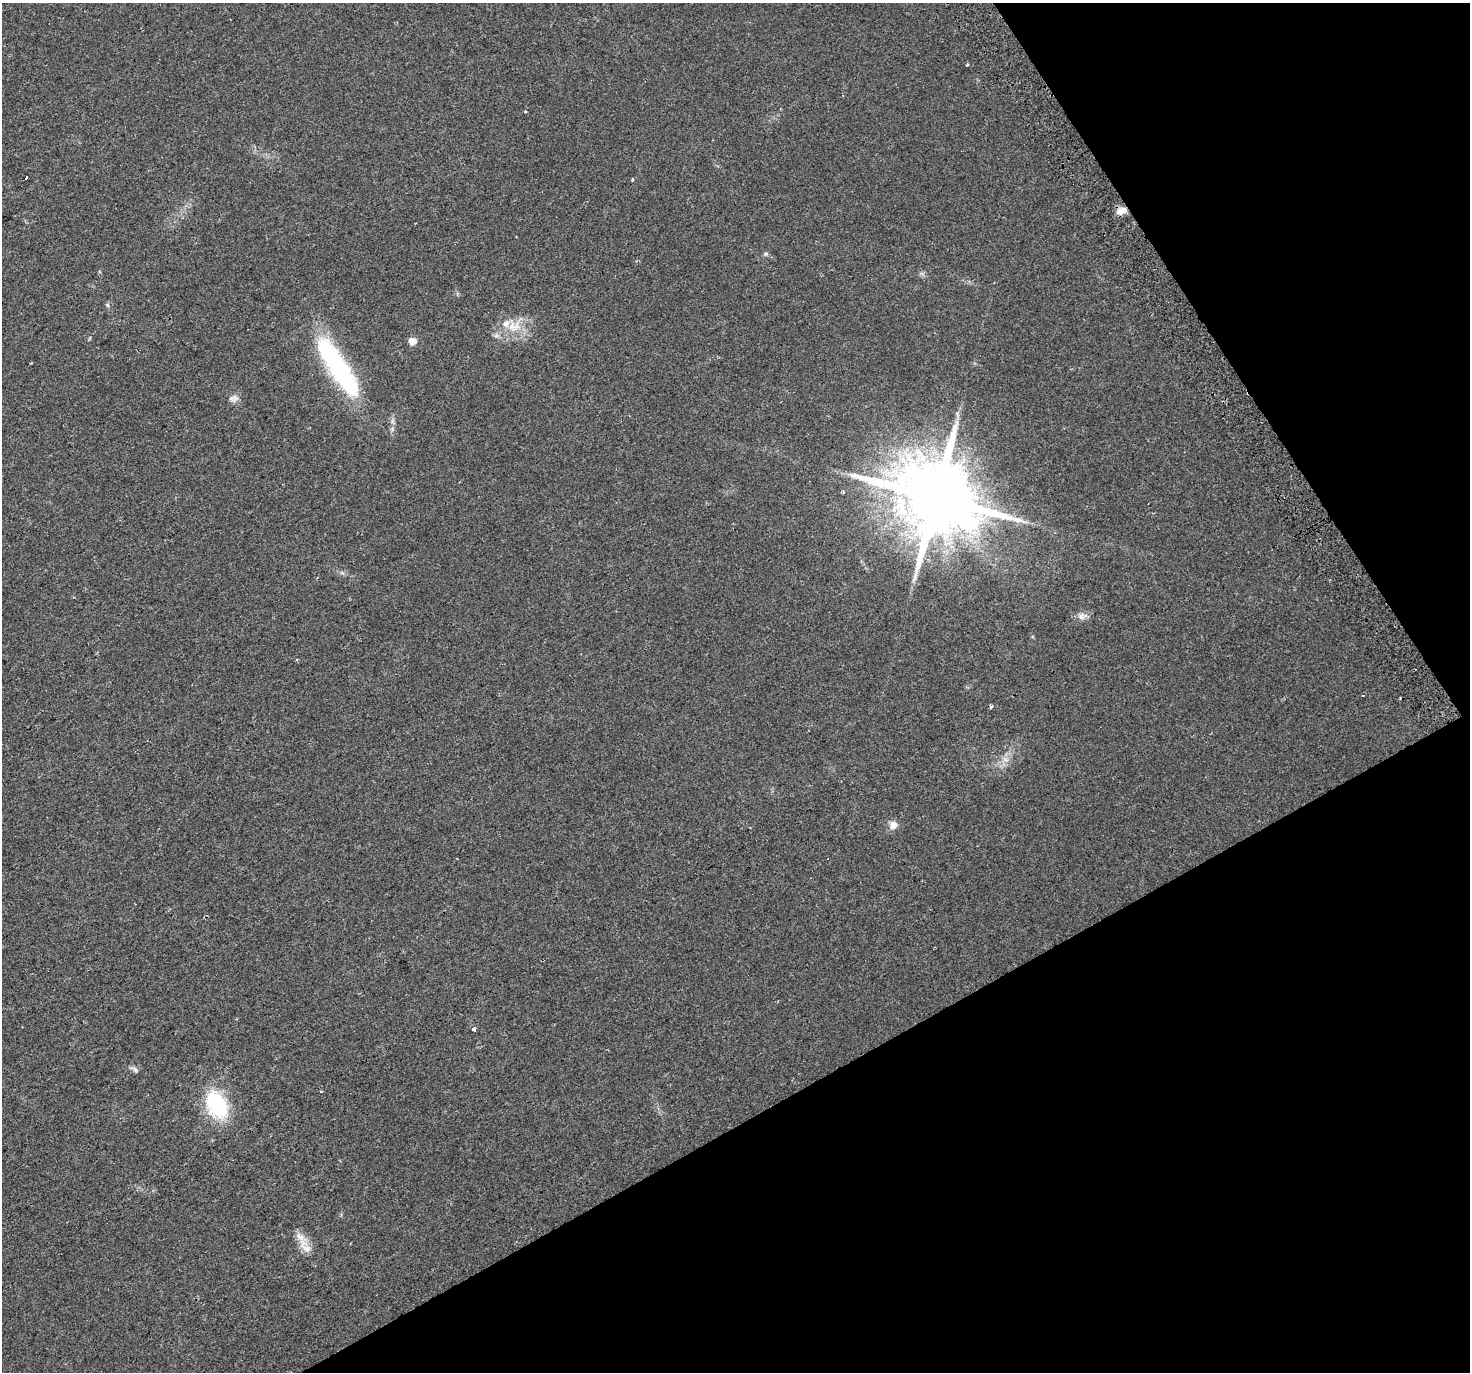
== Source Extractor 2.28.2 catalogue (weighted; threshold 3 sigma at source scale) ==
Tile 12 of 4 x 4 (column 4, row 3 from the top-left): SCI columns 4444-5911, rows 1570-2939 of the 5951 x 5823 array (HDU 1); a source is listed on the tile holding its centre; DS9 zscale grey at full resolution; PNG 1472 x 1374 px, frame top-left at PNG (2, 3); no overlay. Shown black and unused: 28% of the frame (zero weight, under 2 of 3 exposures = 2% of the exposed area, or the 3 px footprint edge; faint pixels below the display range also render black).
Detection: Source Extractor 2.28.2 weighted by HDU 2 'WHT'; one run over the whole footprint, this tile lists its part. Background 0.0227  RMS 0.0054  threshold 0.0241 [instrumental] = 3 sigma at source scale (4.5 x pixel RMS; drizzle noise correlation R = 1.50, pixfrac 1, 0.0396/0.0396 arcsec/px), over >= 5 px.
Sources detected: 26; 2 inside a brighter object's white glare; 2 cosmic-ray / hot-pixel residue — not listed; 1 inside a brighter listed object's ellipse — not listed separately; the other 21 listed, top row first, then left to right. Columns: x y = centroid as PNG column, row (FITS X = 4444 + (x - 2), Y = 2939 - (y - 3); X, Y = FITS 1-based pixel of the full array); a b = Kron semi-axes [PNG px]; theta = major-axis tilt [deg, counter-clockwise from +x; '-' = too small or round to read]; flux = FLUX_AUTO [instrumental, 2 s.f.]
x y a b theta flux
967 65 3 3 - 1.8
525 111 3 3 - 0.83
26 178 4 3 - 3.1
632 180 4 3 - 0.58
1121 211 12 8 17 4.6
766 254 6 4 -44 0.83
107 305 5 5 - 0.89
514 326 22 15 5 12
412 341 6 5 - 8.3
337 367 46 25 -62 60
234 398 14 9 2 2.8
936 498 24 20 -24 5700
1082 616 13 9 17 3.1
991 706 4 4 - 1.2
1005 759 9 6 -29 2.3
894 825 10 10 - 4
473 1029 3 3 - 7.9
134 1069 14 5 -27 1.8
321 1091 3 3 - 1.8
217 1105 25 17 -61 46
305 1246 27 12 -57 7.8